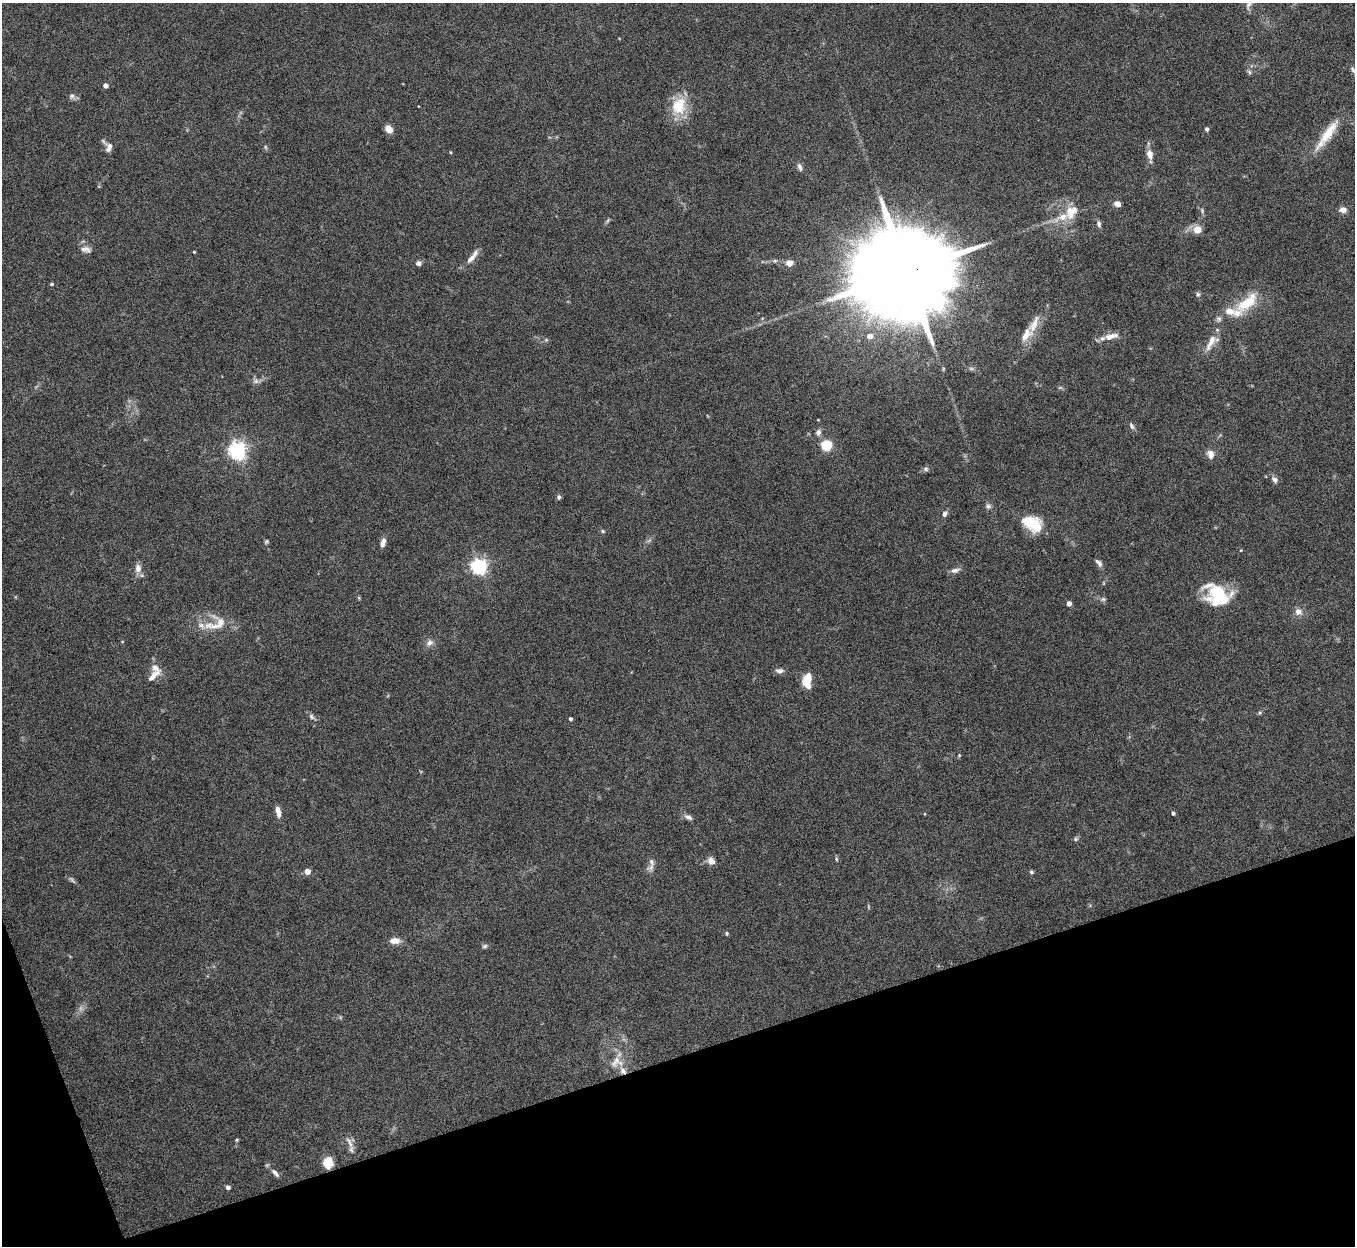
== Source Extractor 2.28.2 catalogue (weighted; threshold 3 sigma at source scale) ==
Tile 14 of 4 x 4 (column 2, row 4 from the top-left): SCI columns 1356-2708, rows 151-1394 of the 5422 x 5403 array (HDU 1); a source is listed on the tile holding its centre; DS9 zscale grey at full resolution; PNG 1357 x 1248 px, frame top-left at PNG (2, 3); no overlay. Shown black and unused: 17% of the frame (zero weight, under 8 of 15 exposures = <1% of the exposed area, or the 3 px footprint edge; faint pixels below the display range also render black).
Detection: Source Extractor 2.28.2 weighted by HDU 2 'WHT'; one run over the whole footprint, this tile lists its part. Background 0.161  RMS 0.0048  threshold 0.0196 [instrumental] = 3 sigma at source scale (4.09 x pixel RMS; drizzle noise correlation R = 1.36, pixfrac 0.8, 0.05/0.05 arcsec/px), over >= 5 px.
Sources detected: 98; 2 too faint to see at this stretch — not listed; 10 inside a brighter listed object's ellipse — not listed separately; the other 86 listed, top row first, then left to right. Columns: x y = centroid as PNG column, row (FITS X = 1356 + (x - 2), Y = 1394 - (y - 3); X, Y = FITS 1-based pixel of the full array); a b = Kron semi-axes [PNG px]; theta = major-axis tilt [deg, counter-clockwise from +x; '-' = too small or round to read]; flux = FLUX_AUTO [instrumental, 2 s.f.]
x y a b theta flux
1249 5 15 7 62 2.1
1353 70 11 6 -56 1.4
1249 72 7 5 -48 0.89
105 86 4 4 - 2.5
72 96 7 6 - 1.3
679 106 24 19 73 13
389 129 8 6 -48 4.2
1207 129 4 4 - 1.1
1327 134 47 10 55 11
109 147 12 7 75 2.6
450 152 4 3 - 0.37
1150 155 13 7 -79 4
800 167 11 5 -68 1.5
1117 204 8 6 -30 2.5
1343 210 8 7 - 2.6
1202 211 7 5 -72 0.92
1063 217 30 11 14 8.4
608 220 8 3 71 0.69
1099 224 8 5 -75 1.2
1197 230 8 7 - 5.4
86 249 15 8 -10 2.5
194 252 3 3 - 0.45
472 257 23 6 51 3.6
419 263 6 6 - 1.5
789 263 5 4 - 6.9
906 272 27 20 15 14000
52 284 4 3 - 0.61
1198 294 7 5 77 0.94
1247 302 37 14 41 15
1034 324 29 10 66 6.5
870 336 9 7 6 2.8
1111 336 22 8 16 4.5
1211 342 25 8 64 5.5
971 368 7 4 -19 0.78
256 381 7 7 - 1.4
1060 388 6 4 19 0.6
1132 426 9 6 -64 1.3
818 432 9 7 79 1.6
826 445 5 5 - 35
237 451 6 6 - 190
1211 454 10 8 -82 3.1
926 469 7 7 - 1
1275 480 9 7 -51 1.7
559 497 6 5 - 0.98
988 506 8 6 4 1.3
944 514 7 6 - 1.4
1032 523 23 14 -28 15
603 531 5 5 - 0.62
266 541 6 4 68 0.65
383 542 11 6 74 2.1
1241 550 4 3 - 0.34
1099 563 11 6 -49 1.6
479 566 6 6 - 140
138 568 10 8 -87 3
955 570 12 6 13 2
1218 596 25 21 -18 24
1103 599 6 5 - 0.85
1069 603 4 4 - 2.4
1298 612 9 9 - 2.7
218 624 28 13 34 8.2
429 643 11 8 45 2.3
780 671 11 6 -9 1.6
153 676 26 8 42 4
807 678 16 10 55 5.2
1259 713 5 3 - 0.59
311 717 9 6 -52 1.3
570 719 4 4 - 1
278 812 14 6 -78 2.8
1173 813 4 4 - 0.81
688 817 11 6 -20 1.7
1075 839 6 5 - 0.77
836 859 6 4 -88 0.54
711 861 9 7 -51 2.9
651 862 12 7 -73 2.1
307 871 4 4 - 4.2
1031 872 6 4 -23 0.66
727 933 6 4 -89 0.62
394 941 11 7 2 4
485 946 7 5 17 0.91
616 1061 20 10 60 5.7
623 1071 12 8 -59 3.6
237 1140 6 4 89 0.51
349 1142 19 5 -62 2.4
328 1162 10 8 86 8
275 1173 13 6 -50 2
228 1187 5 5 - 1.3
Overlapping masked pixels (flux is a lower limit): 3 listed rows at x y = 906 272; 623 1071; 328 1162
Isophote crosses this tile's border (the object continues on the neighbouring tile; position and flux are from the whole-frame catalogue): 2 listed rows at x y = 1249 5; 1353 70